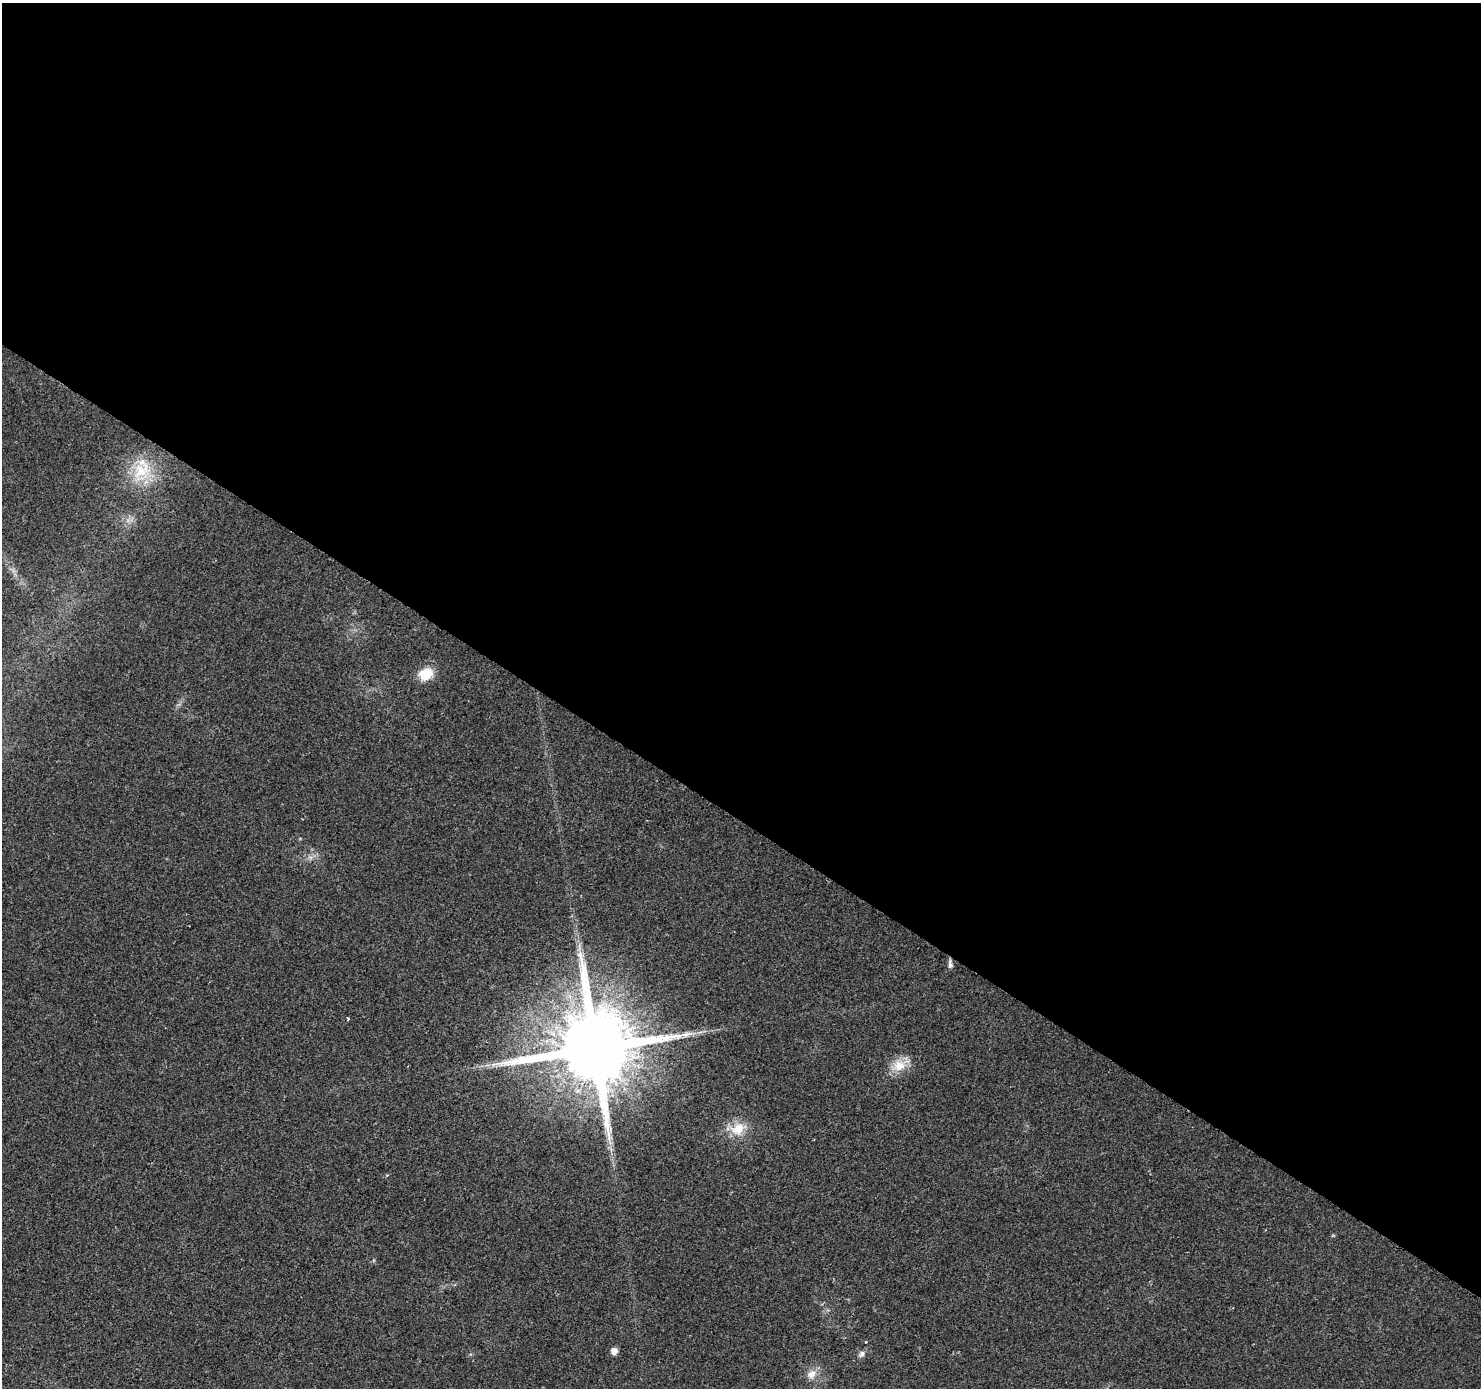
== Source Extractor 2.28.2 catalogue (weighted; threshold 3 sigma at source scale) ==
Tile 3 of 4 x 4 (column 3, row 1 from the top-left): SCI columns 2974-4452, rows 4417-5802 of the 5936 x 5993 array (HDU 1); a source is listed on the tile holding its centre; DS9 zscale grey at full resolution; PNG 1483 x 1390 px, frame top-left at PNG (2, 3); no overlay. Shown black and unused: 59% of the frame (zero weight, under 2 of 3 exposures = <1% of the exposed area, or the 3 px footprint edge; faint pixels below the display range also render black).
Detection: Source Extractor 2.28.2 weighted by HDU 2 'WHT'; one run over the whole footprint, this tile lists its part. Background 0.0372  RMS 0.0044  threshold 0.0198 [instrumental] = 3 sigma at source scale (4.5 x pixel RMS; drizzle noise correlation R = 1.50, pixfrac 1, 0.0396/0.0396 arcsec/px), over >= 5 px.
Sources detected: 12; all 12 listed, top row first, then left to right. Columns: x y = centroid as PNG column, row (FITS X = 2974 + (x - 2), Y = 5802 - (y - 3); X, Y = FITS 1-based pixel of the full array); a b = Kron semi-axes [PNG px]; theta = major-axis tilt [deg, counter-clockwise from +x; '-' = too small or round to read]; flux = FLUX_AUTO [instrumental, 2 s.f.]
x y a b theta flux
141 471 32 24 57 18
426 674 14 11 24 11
579 947 12 2 90 1.3
950 964 10 5 -82 1.6
348 1018 4 3 - 2.1
595 1048 21 20 - 6900
899 1065 20 16 9 8
738 1129 20 16 35 9.2
866 1342 3 3 - 0.79
614 1351 6 5 - 3.7
861 1354 10 7 51 1.6
812 1374 14 11 52 4.2